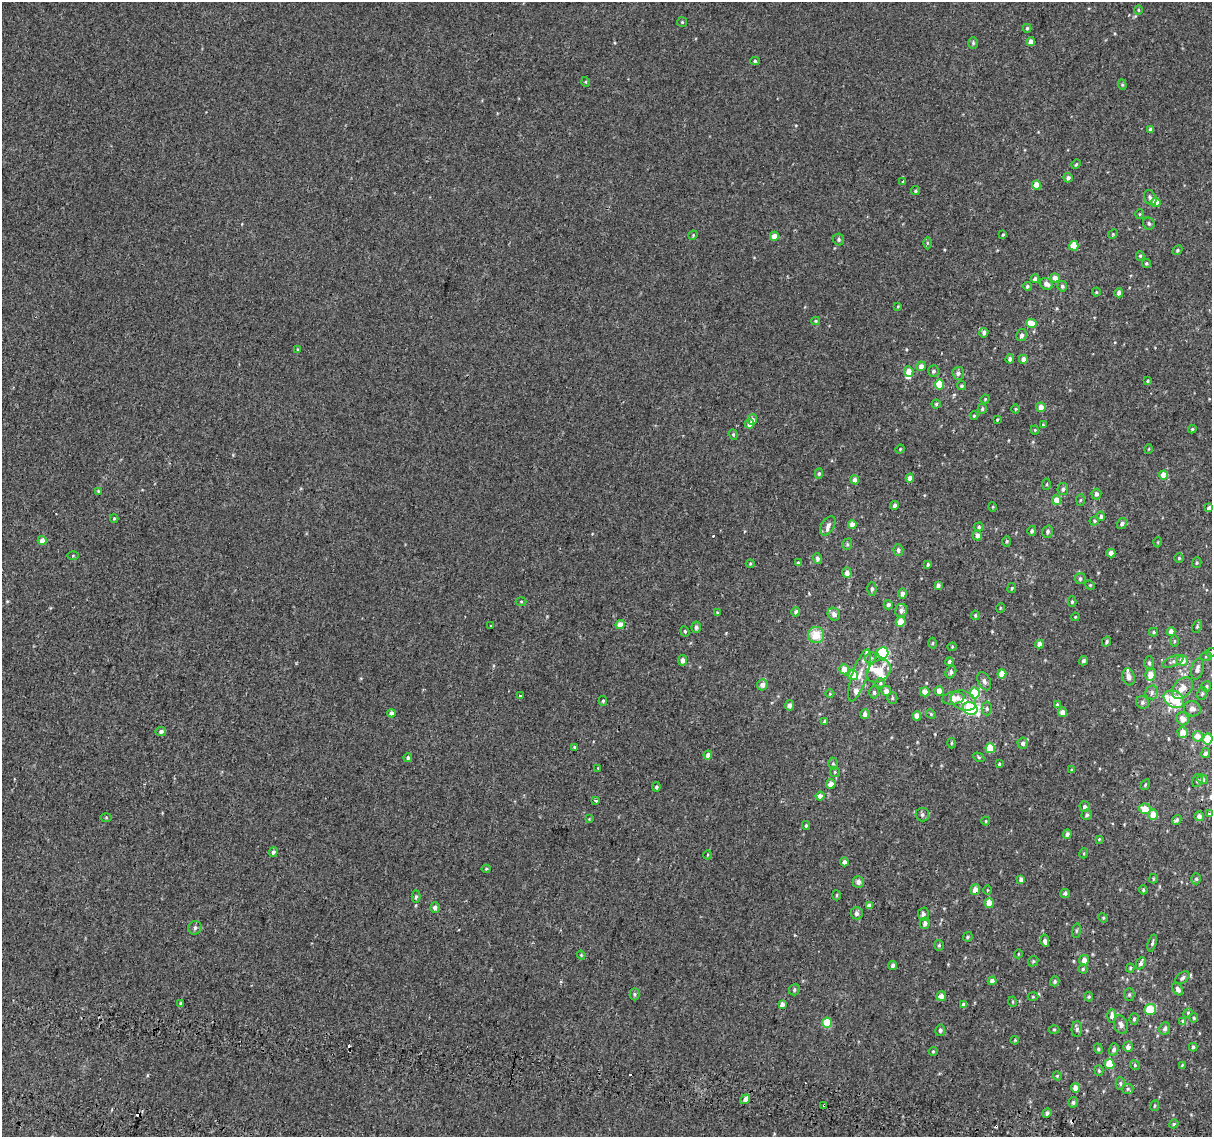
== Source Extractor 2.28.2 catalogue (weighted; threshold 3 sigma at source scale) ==
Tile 7 of 4 x 4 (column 3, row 2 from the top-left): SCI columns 2468-3677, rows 2600-3734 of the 4945 x 5257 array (HDU 1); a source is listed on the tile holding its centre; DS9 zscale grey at full resolution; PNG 1214 x 1139 px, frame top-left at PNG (2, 2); each listed source drawn as its Kron ellipse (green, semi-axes under 4 px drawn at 4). Shown black and unused: <1% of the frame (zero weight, under 2 of 3 exposures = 6% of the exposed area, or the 3 px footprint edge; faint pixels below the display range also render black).
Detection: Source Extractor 2.28.2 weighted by HDU 2 'WHT'; one run over the whole footprint, this tile lists its part. Background 0.00573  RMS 0.0057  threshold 0.0256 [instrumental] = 3 sigma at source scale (4.5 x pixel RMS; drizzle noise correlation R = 1.50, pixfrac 1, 0.0396/0.0396 arcsec/px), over >= 5 px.
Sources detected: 318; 7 cosmic-ray / hot-pixel residue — neither listed nor drawn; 8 inside a brighter listed object's ellipse — not listed separately; the other 303 listed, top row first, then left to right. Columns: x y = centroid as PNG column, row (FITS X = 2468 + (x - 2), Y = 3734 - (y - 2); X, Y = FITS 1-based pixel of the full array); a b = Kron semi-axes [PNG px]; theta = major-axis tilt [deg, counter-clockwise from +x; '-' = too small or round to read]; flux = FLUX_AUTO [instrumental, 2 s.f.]
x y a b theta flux
1138 10 5 3 - 0.54
682 22 5 5 - 0.73
1027 28 4 4 - 0.77
1031 42 4 4 - 3.7
973 43 6 5 - 0.89
755 61 4 4 - 0.79
586 82 5 3 - 0.54
1122 85 5 4 - 0.69
1151 129 4 4 - 1.4
1076 164 5 4 - 0.65
1068 178 5 4 - 1.6
903 181 3 3 - 1.2
1036 185 4 4 - 7.1
915 191 4 4 - 0.76
1150 198 8 6 -63 1.5
1156 202 5 4 - 8.7
1140 214 5 3 - 0.42
1149 224 6 5 - 1.2
1113 234 5 4 - 0.57
693 235 5 3 - 0.51
1003 235 4 3 - 0.63
774 236 4 4 - 4.8
839 240 6 5 - 1.3
927 243 6 4 -89 0.78
1074 246 5 5 - 11
1177 250 5 4 - 0.86
1140 256 5 4 - 0.72
1146 263 4 4 - 0.69
1055 278 5 4 - 3.9
1035 279 4 4 - 1.9
1046 284 7 5 -29 2.8
1027 286 4 4 - 0.86
1062 286 5 4 - 1.5
1096 292 4 4 - 0.5
1119 293 4 4 - 1.8
898 306 4 3 - 0.47
816 321 4 4 - 0.64
1031 324 5 4 - 9.3
984 333 5 4 - 1.7
1022 335 6 5 - 1.6
297 349 3 3 - 0.65
1010 359 4 4 - 1.6
1023 359 4 4 - 3.3
921 366 5 4 - 3.5
909 371 5 4 - 5.1
933 371 6 5 - 1.3
958 373 6 5 - 1.7
1148 381 3 3 - 0.67
939 384 5 5 - 17
961 386 4 4 - 0.73
985 399 5 4 - 0.59
936 404 4 4 - 0.76
1041 407 5 4 - 4.7
982 409 5 4 - 0.99
1016 409 4 4 - 0.56
974 416 4 4 - 0.55
752 420 5 5 - 3
997 420 4 4 - 0.51
749 424 5 4 - 2.9
1043 425 4 4 - 0.49
1192 429 4 3 - 0.67
1035 430 4 4 - 0.56
733 435 5 4 - 0.74
900 449 5 4 - 0.58
1149 449 4 3 - 0.44
819 474 5 4 - 0.9
1164 475 4 4 - 8.5
910 478 4 4 - 3.9
855 480 4 4 - 2.4
1047 484 5 3 - 0.63
1063 489 6 5 - 1.7
98 491 4 3 - 0.5
1096 494 5 5 - 1.8
1057 500 5 4 - 7.3
1080 500 6 4 87 0.76
895 505 4 4 - 1.9
993 507 5 3 - 0.49
1209 508 4 4 - 2
1101 516 4 4 - 1.2
114 518 4 3 - 0.55
1094 521 5 4 - 0.87
852 524 4 4 - 4.5
1122 524 6 4 58 1.6
828 526 11 6 56 2.4
979 527 5 4 - 0.82
1032 531 5 4 - 1.2
1048 532 6 5 - 1.4
977 535 5 5 - 3.1
42 541 4 4 - 4.5
1007 541 5 4 - 0.7
1158 542 5 3 - 0.44
847 544 6 4 71 0.86
898 550 6 5 - 1.4
1111 553 4 4 - 2.5
73 556 5 3 - 0.5
1179 558 4 4 - 0.64
817 559 5 4 - 1.6
798 563 4 3 - 0.94
1197 563 5 4 - 0.79
750 564 4 4 - 0.53
928 564 4 3 - 0.87
847 573 5 4 - 3.2
1080 579 5 5 - 1.1
938 585 4 4 - 1.9
1090 585 5 4 - 0.56
1012 588 5 4 - 0.62
872 589 7 4 89 1.1
902 594 5 4 - 2.2
521 601 5 3 - 0.51
1072 602 5 4 - 0.87
888 605 4 4 - 1.7
1000 608 5 3 - 0.48
901 610 6 6 - 2.3
796 612 4 4 - 1.6
717 613 4 3 - 0.6
834 614 7 6 - 2.3
975 615 5 3 - 0.72
1075 617 4 3 - 0.47
901 622 5 4 - 7
491 625 3 2 - 0.46
620 625 4 4 - 7.1
1197 626 6 4 64 0.85
696 627 6 4 85 1.3
685 631 5 4 - 0.74
1154 632 4 4 - 0.71
1171 632 4 4 - 3.7
816 635 8 8 - 8.7
1174 641 6 4 88 0.66
1106 642 5 4 - 1.1
932 643 5 3 - 0.56
1039 644 4 4 - 3.4
952 647 4 4 - 0.5
1211 652 5 3 - 0.57
883 653 5 5 - 50
1206 656 6 3 19 0.64
871 658 6 5 - 1.1
683 660 5 4 - 2.2
1182 660 5 5 - 5.3
949 661 4 4 - 1.4
1083 661 5 4 - 1.1
1173 661 11 5 22 1.6
1149 663 7 5 -89 1.2
844 669 5 5 - 8.2
1197 669 11 6 77 2.8
879 671 13 10 40 12
951 672 6 5 - 1.4
1002 674 4 4 - 8.9
1150 674 6 5 - 5
853 675 5 5 - 9
859 675 27 7 71 6.3
1129 677 8 6 -76 3
984 681 10 6 -64 2
880 683 5 5 - 0.94
762 685 5 5 - 3.1
1206 686 5 5 - 1.2
1182 688 12 8 45 5.1
886 691 5 5 - 3.7
939 691 4 4 - 3.8
874 692 6 5 - 1.2
925 692 5 4 - 4.7
1152 692 7 6 - 1.8
975 693 5 5 - 20
830 694 4 3 - 0.38
1202 694 6 5 - 0.89
520 696 3 2 - 0.63
892 698 5 5 - 0.77
953 698 11 6 7 6.7
1174 699 11 8 -32 16
603 701 5 4 - 0.74
963 701 13 9 -25 4.8
1142 702 6 6 - 1.4
1057 704 4 3 - 0.84
789 705 5 4 - 2.5
970 708 7 6 - 66
987 709 7 5 -90 1.2
1192 709 8 7 - 3
1062 712 5 4 - 3.5
392 713 4 4 - 2.6
865 714 5 4 - 2.1
931 714 5 4 - 0.6
917 716 4 4 - 4.5
1183 719 7 6 - 4.3
824 722 4 3 - 0.99
161 731 5 4 - 1.6
1183 732 5 5 - 6.1
1198 736 5 5 - 5.3
1208 739 5 5 - 14
952 743 5 3 - 0.61
1023 743 5 5 - 1.9
574 747 3 3 - 0.89
990 748 5 5 - 12
1206 753 5 4 - 2
708 755 4 4 - 2.2
979 757 6 4 -30 0.73
408 758 4 4 - 0.99
833 764 6 5 - 0.85
999 764 3 3 - 0.66
598 768 3 3 - 0.36
1072 770 3 3 - 0.69
835 772 5 5 - 0.73
1202 779 5 4 - 2.4
1197 781 7 5 74 0.95
831 784 5 4 - 2.8
1145 785 6 3 60 0.6
656 787 5 4 - 1
820 796 4 4 - 3.1
595 801 3 3 - 2.7
1085 807 5 5 - 1.7
1145 809 6 5 - 6.8
922 814 7 6 - 1.5
1209 814 4 3 - 0.74
1087 815 5 5 - 1.1
1153 815 5 4 - 6.8
1199 816 5 4 - 2.2
106 817 5 4 - 0.57
589 819 4 4 - 0.41
1177 820 5 3 - 1.1
986 821 4 4 - 0.56
806 826 4 3 - 0.87
1067 834 4 4 - 1.8
1099 839 4 4 - 0.53
273 852 5 4 - 1.3
1084 853 5 3 - 0.57
707 855 4 3 - 0.5
844 862 4 4 - 2.2
486 869 4 4 - 0.62
1153 878 5 3 - 0.66
1021 879 4 4 - 1.7
1196 879 5 4 - 0.84
858 882 5 5 - 1.9
975 889 5 4 - 3.9
987 890 5 3 - 0.53
1143 890 5 3 - 0.79
1065 893 5 4 - 1.2
837 895 5 3 - 0.54
416 897 6 4 87 1.1
989 903 5 4 - 5.9
869 906 4 4 - 2.8
435 907 5 5 - 2.2
857 913 6 6 - 1.8
923 914 6 5 - 1.4
1103 918 5 4 - 0.63
925 923 6 5 - 2
195 928 7 6 - 1.6
1077 931 7 4 82 0.79
968 937 5 4 - 0.76
1045 941 6 4 -84 1.9
1152 943 8 4 73 1
939 945 5 4 - 0.85
1018 954 4 3 - 0.41
581 955 4 4 - 0.51
1084 960 5 5 - 3
1033 961 5 4 - 0.73
1141 963 6 4 64 1.6
893 965 4 4 - 1.9
1130 968 4 4 - 0.67
1083 969 4 4 - 0.77
1182 978 8 5 39 1.6
992 981 4 4 - 1.9
1055 981 5 4 - 0.88
1178 989 7 5 -55 2.1
794 990 6 5 - 0.98
634 994 6 5 - 0.9
1129 994 6 5 - 0.93
941 996 5 4 - 3.3
1033 997 5 3 - 0.53
1089 997 5 4 - 0.65
1013 1002 5 3 - 0.6
181 1004 4 3 - 1.2
782 1004 4 4 - 2.6
963 1005 4 3 - 1.6
1150 1009 6 5 - 15
1188 1013 5 4 - 0.65
1112 1016 7 4 86 2.4
1194 1018 5 4 - 0.69
1134 1019 6 4 89 1.1
1182 1021 3 3 - 4.3
827 1023 5 5 - 18
1121 1024 9 6 -72 2.3
1054 1029 5 3 - 0.55
1077 1029 8 5 90 1.4
1165 1029 6 5 - 1.5
940 1030 6 5 - 1.3
1015 1040 4 3 - 0.46
1128 1047 5 4 - 2.2
1193 1047 4 3 - 0.95
1098 1049 5 4 - 0.8
1114 1049 6 4 73 1.6
933 1051 4 4 - 0.57
1109 1064 5 5 - 16
1135 1065 5 4 - 0.8
1182 1065 4 3 - 0.46
1099 1070 5 4 - 0.76
1057 1076 4 4 - 0.6
1120 1083 6 4 90 0.98
1076 1088 4 4 - 4.8
1128 1089 6 5 - 0.89
745 1099 5 4 - 3.3
1073 1102 5 4 - 1.1
824 1105 3 3 - 1.2
1155 1106 5 3 - 0.62
1047 1113 4 4 - 1.7
1174 1124 5 4 - 0.7
Overlapping masked pixels (flux is a lower limit): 2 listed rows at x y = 1182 688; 824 1105
Isophote crosses this tile's border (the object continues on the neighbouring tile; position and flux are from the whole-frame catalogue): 1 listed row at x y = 1211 652